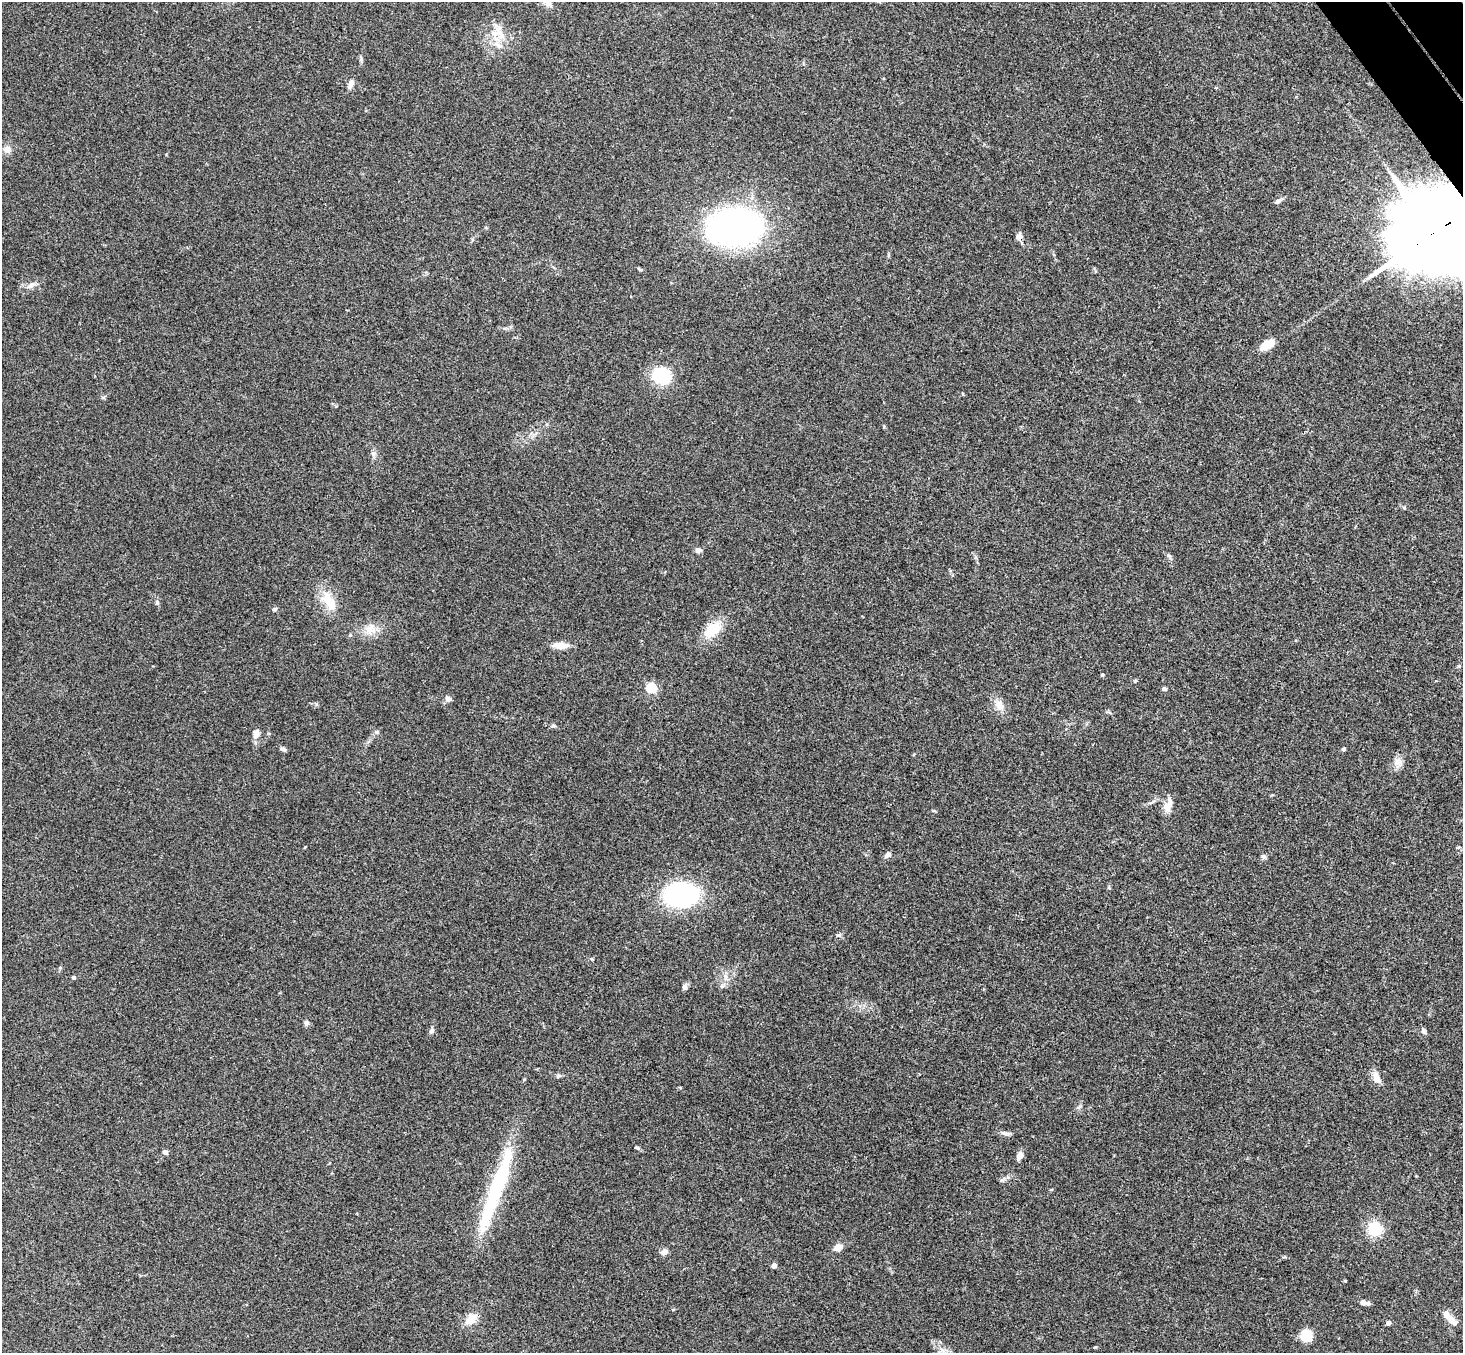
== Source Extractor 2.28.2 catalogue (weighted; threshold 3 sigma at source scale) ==
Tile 10 of 4 x 4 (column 2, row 3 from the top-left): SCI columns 1513-2973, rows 1681-3031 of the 5945 x 5925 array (HDU 1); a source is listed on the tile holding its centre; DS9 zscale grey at full resolution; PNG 1465 x 1355 px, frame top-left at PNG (2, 2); no overlay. Shown black and unused: <1% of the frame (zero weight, under 3 of 4 exposures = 6% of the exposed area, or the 3 px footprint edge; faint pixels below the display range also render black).
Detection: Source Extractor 2.28.2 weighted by HDU 2 'WHT'; one run over the whole footprint, this tile lists its part. Background 0.218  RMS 0.0084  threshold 0.0379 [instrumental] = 3 sigma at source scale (4.5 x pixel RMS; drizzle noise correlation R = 1.50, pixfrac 1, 0.05/0.05 arcsec/px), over >= 5 px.
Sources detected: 62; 1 inside a brighter object's white glare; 1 long thin detection or spike segment (spike, bleed or trail) — not listed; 2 inside a brighter listed object's ellipse — not listed separately; the other 58 listed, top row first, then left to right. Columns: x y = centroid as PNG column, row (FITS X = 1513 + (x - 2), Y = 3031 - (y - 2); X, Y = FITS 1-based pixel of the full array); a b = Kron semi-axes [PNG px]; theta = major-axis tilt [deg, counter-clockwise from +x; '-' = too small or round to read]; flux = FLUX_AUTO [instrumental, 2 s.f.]
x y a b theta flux
496 33 16 8 17 8.2
498 45 15 6 -36 5.1
350 85 12 6 68 3.9
7 149 10 8 10 5.2
1278 201 9 5 36 2.8
735 227 48 32 2 260
1432 233 28 18 28 18000
1019 236 9 8 - 3.3
31 285 13 6 35 4.4
1267 345 16 9 31 12
660 376 18 15 -19 37
373 453 7 4 -18 1.6
698 550 9 6 4 2.7
1169 556 7 5 -52 1.7
328 601 31 13 -61 18
157 603 7 5 -77 1.7
275 609 7 5 16 1.4
370 629 16 12 31 9.8
712 630 16 11 34 25
561 645 18 8 1 8.5
1102 675 4 4 - 0.86
651 688 5 5 - 59
1164 689 4 4 - 2.4
448 699 9 6 -31 3
999 705 16 11 -54 7.7
553 726 7 4 -8 1.3
377 732 6 5 - 1.5
256 733 12 9 78 4.8
283 749 8 5 -17 2.1
1344 749 5 4 - 1.3
1398 762 12 9 -30 5.4
1167 806 18 10 64 7.7
888 855 8 6 48 2.9
1263 856 7 6 - 2.1
681 896 36 28 7 100
838 935 7 5 20 1.7
725 976 9 6 -60 3.3
74 978 4 3 - 2.3
685 987 8 6 -88 2.5
306 1023 8 7 - 2.1
432 1031 7 6 - 2.2
1423 1031 8 6 -57 2.2
1376 1078 15 8 -73 7
1004 1133 11 5 -19 2.6
637 1148 7 4 -28 1.3
165 1152 6 5 - 2.7
1020 1156 7 5 62 6.7
1051 1190 5 3 - 0.77
1375 1229 6 5 - 150
838 1247 7 6 - 9
664 1252 9 7 25 3.7
774 1266 4 4 - 6.4
1345 1281 5 3 - 0.69
1363 1302 7 6 - 2.9
1447 1315 16 9 -45 6.5
471 1319 17 11 40 11
1388 1323 4 4 - 4
1306 1336 11 10 - 19
Overlapping masked pixels (flux is a lower limit): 2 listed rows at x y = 1432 233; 1019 236
Isophote crosses this tile's border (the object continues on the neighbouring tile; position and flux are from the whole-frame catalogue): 1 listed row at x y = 1432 233
Unlisted compact peaks at least as high as the median listed source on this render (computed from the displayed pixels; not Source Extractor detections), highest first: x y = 1135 681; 1404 508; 316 704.